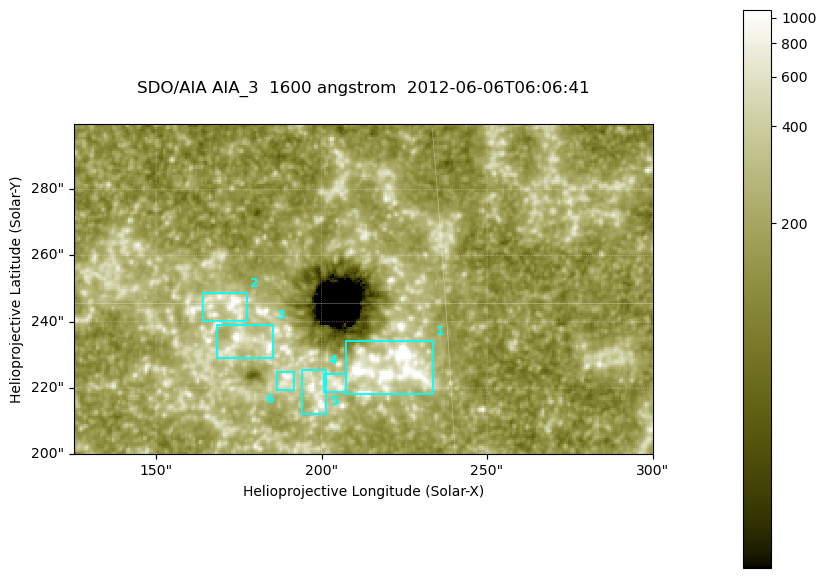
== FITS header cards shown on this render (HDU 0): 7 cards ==
TELESCOP= 'SDO/AIA '
INSTRUME= 'AIA_3   '
WAVELNTH=                 1600
WAVEUNIT= 'angstrom'
DATE-OBS= '2012-06-06T06:06:41.12'
CTYPE1  = 'HPLN-TAN'
CTYPE2  = 'HPLT-TAN'

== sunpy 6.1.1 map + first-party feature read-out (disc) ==
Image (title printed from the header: SDO/AIA AIA_3  1600 angstrom  2012-06-06T06:06:41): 287 x 164 px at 0.609 arcsec/px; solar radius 946 arcsec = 1552 px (partial field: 0.6% of the solar disc is inside the frame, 100% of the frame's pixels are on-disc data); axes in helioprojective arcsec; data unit not stated in the header (colour bar unlabelled)
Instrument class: DISC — disc imager (sunpy class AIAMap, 1600 A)
Bright regions (active regions / flare kernels): reference = the on-disc median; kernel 3 px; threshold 5 sigma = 320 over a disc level ~180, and >= 1.15x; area >= 47 px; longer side >= 3 px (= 1.8 arcsec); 6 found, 6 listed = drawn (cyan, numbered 1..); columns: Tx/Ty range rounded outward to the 2 arcsec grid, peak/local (2 s.f.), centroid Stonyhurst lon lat
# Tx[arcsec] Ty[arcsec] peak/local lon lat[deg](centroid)
1 206..234 218..234 14 +14 +14
2 164..178 240..250 6.1 +11 +15
3 168..186 228..240 6.4 +11 +14
4 194..202 212..226 5.8 +12 +13
5 200..208 218..226 4.8 +13 +13
6 186..192 218..226 4.9 +12 +14